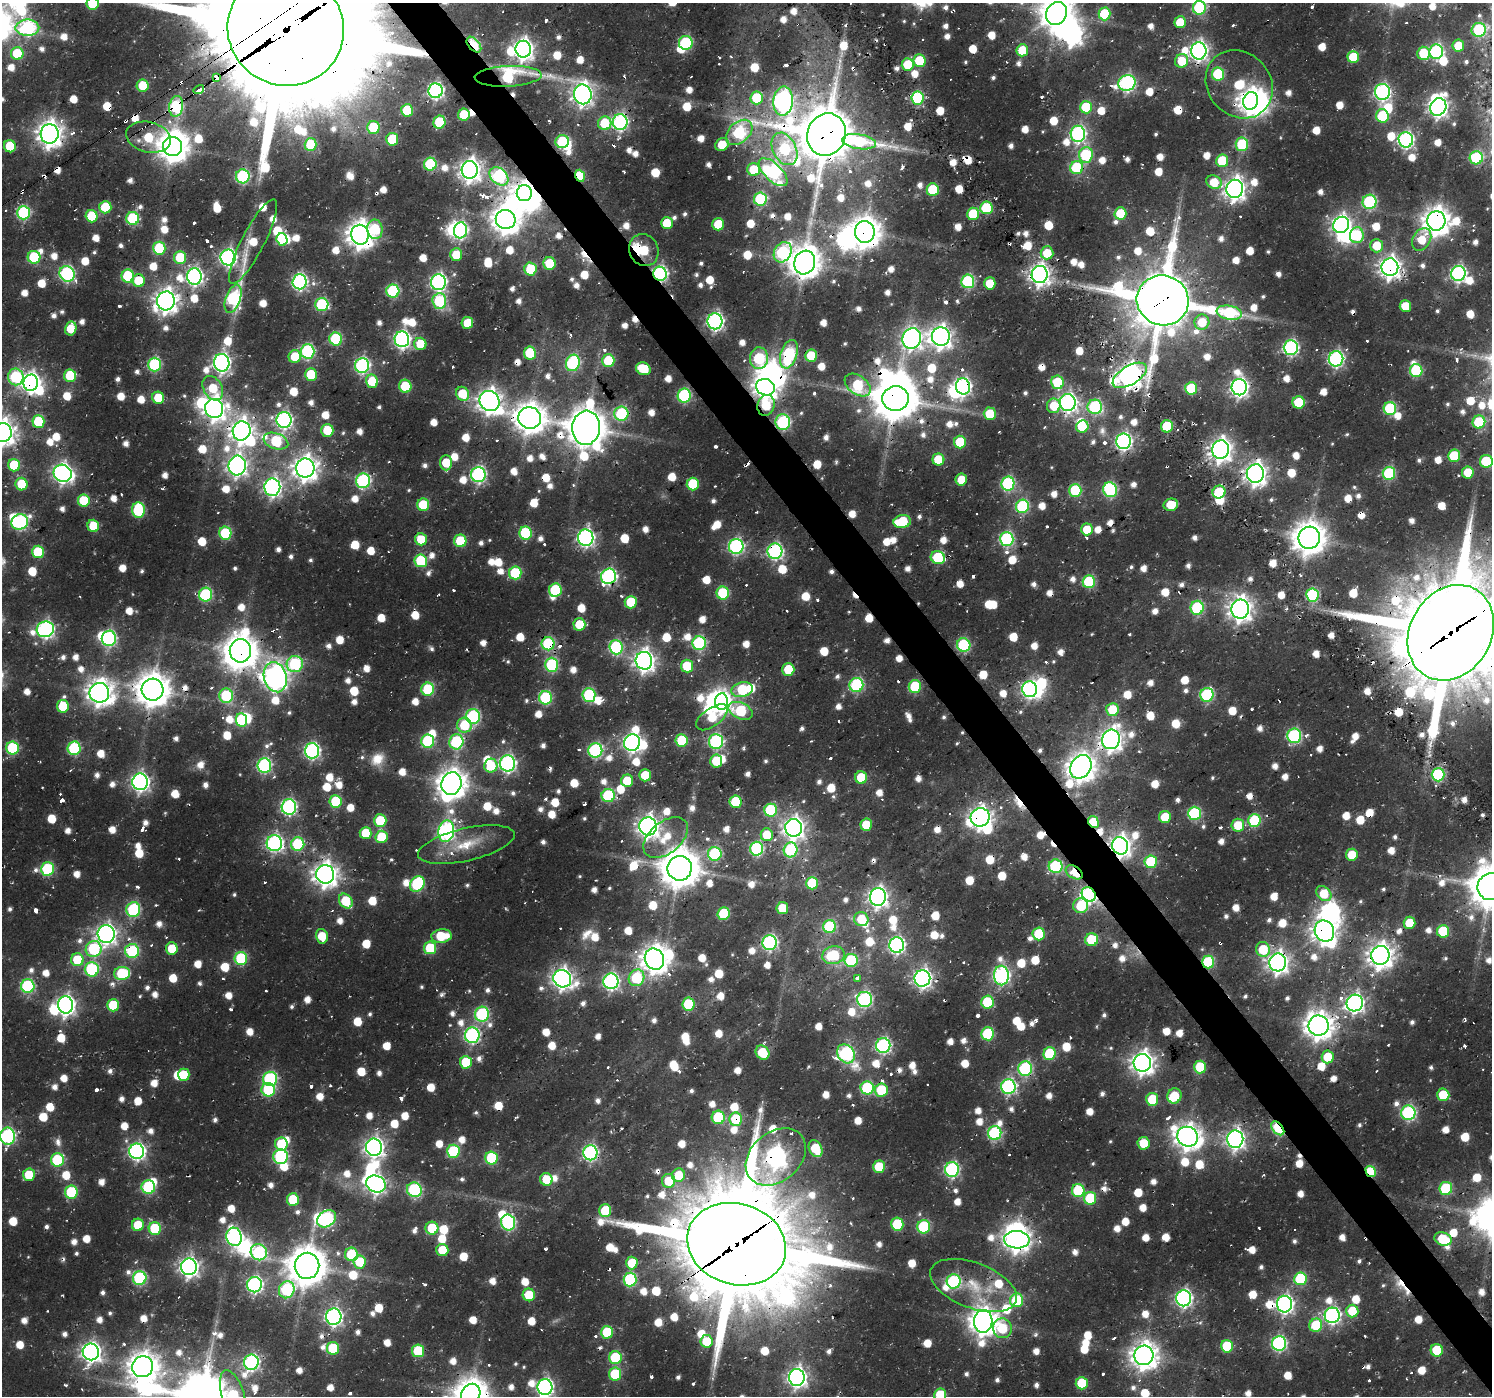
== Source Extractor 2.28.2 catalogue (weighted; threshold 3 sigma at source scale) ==
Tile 6 of 4 x 4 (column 2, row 2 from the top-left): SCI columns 1724-3213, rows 2916-4309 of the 6445 x 6407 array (HDU 1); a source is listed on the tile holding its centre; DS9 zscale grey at full resolution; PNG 1494 x 1398 px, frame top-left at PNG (2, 3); each listed source drawn as its Kron ellipse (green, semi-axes under 4 px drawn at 4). Shown black and unused: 3% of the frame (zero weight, under 2 of 3 exposures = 16% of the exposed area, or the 3 px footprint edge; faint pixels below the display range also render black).
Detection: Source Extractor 2.28.2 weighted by HDU 2 'WHT'; one run over the whole footprint, this tile lists its part. Background 0.0247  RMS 0.0048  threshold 0.0215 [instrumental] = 3 sigma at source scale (4.5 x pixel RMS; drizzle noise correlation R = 1.50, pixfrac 1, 0.0396/0.0396 arcsec/px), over >= 5 px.
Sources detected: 1562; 8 too faint to see at this stretch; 59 inside a brighter object's white glare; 82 cosmic-ray / hot-pixel residue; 1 long thin detection or spike segment (spike, bleed or trail) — neither listed nor drawn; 19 inside a brighter listed object's ellipse — not listed separately; of the other 1393, all 500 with FLUX_AUTO >= 14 (the completeness limit of this list) listed and drawn (893 fainter detections not listed), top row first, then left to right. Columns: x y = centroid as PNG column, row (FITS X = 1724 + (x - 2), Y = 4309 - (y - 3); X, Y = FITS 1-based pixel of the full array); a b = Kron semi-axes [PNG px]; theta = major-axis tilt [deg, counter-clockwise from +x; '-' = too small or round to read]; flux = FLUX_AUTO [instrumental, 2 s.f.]
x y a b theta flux
93 3 6 6 - 31
1199 8 7 6 - 64
1056 13 12 10 59 950
1105 14 6 6 - 34
1180 22 6 6 - 15
27 28 12 8 0 100
286 29 58 56 -20 25000
1479 30 7 7 - 65
686 43 7 7 - 54
474 45 9 5 -50 43
1458 46 6 5 - 16
523 49 8 7 - 310
1022 50 6 6 - 17
1199 51 8 7 - 230
1436 52 7 6 - 95
17 53 6 6 - 22
1424 53 6 6 - 23
1353 57 6 6 - 24
919 61 6 6 - 24
1182 61 7 6 - 16
908 64 6 6 - 22
1218 74 6 6 - 43
508 76 33 10 3 64
216 77 4 3 - 290
1127 83 9 7 23 140
1239 84 36 31 -48 36
143 86 6 6 - 20
199 90 5 3 - 390
435 91 7 7 - 150
1382 92 8 7 - 140
583 94 10 9 - 300
757 98 6 6 - 26
917 98 6 6 - 56
783 101 14 9 87 260
1251 101 9 7 72 420
176 106 10 7 82 93
1086 107 6 6 - 30
1438 107 9 8 - 270
407 110 6 6 - 26
464 115 6 6 - 23
1382 116 7 6 - 33
439 122 6 6 - 34
620 122 8 7 - 130
605 123 7 6 - 22
373 128 6 6 - 30
739 132 15 10 41 68
50 134 9 9 - 530
1078 134 8 7 - 140
827 135 22 19 70 3000
148 137 23 15 -14 25
392 139 6 6 - 24
1406 140 7 7 - 140
562 142 7 6 - 48
859 142 17 7 -8 36
722 144 7 6 - 14
1242 144 7 6 - 40
311 145 6 6 - 24
10 146 6 6 - 18
173 146 10 9 - 870
784 149 17 11 -63 47
1086 155 8 7 - 53
1476 158 6 6 - 61
1222 161 6 6 - 27
430 164 6 6 - 49
1077 168 7 6 - 41
470 170 9 8 - 360
754 170 6 6 - 18
773 172 18 8 -44 120
243 176 7 7 - 79
499 176 11 7 -43 97
580 176 6 5 - 24
1214 182 8 6 -26 15
1235 189 9 8 - 370
933 190 6 6 - 33
524 193 8 7 - 430
760 199 6 6 - 53
1370 202 7 7 - 79
105 207 6 6 - 23
986 208 6 6 - 34
23 213 6 6 - 69
1120 213 6 6 - 21
973 214 6 6 - 28
92 216 6 6 - 29
133 218 6 6 - 53
506 219 10 9 - 740
1436 221 9 9 - 660
667 223 6 6 - 16
718 224 6 6 - 20
1341 225 8 7 - 260
375 229 10 7 -81 22
460 230 8 6 85 96
865 232 11 10 - 890
360 235 10 9 - 640
1357 235 8 7 - 37
282 239 6 5 - 31
1422 239 12 8 60 15
253 242 47 11 63 19
1377 246 6 6 - 15
159 248 6 6 - 40
644 250 16 14 -60 41
783 252 11 8 59 78
1047 253 6 6 - 14
456 255 6 6 - 14
34 257 6 6 - 41
228 257 8 7 - 180
180 258 6 6 - 26
805 262 12 10 71 840
549 263 6 6 - 22
1390 267 9 8 - 350
530 269 6 6 - 26
1458 273 7 7 - 140
67 274 8 7 - 100
660 274 7 6 - 130
1040 274 8 8 - 310
128 276 6 6 - 42
194 276 8 7 - 170
139 281 6 6 - 21
968 281 7 6 - 72
299 282 7 7 - 130
438 282 8 7 - 170
990 283 6 5 - 15
393 291 6 6 - 62
233 299 15 7 70 94
1163 300 26 25 - 3600
166 301 9 9 - 440
439 301 8 7 - 43
322 305 6 6 - 57
1405 306 6 5 - 14
1229 313 13 7 -11 50
715 321 8 7 - 190
1202 322 7 7 - 15
467 323 6 5 - 15
71 329 7 5 77 14
941 336 9 9 - 370
336 339 6 6 - 48
402 339 8 7 - 170
912 339 10 9 - 280
420 344 6 6 - 15
1291 348 7 7 - 130
307 351 7 7 - 83
530 353 6 6 - 32
789 354 15 8 71 76
295 356 6 6 - 15
811 356 6 6 - 21
759 358 11 9 87 46
1336 359 7 7 - 140
608 361 6 6 - 31
222 363 9 7 -88 190
573 363 8 7 - 81
154 365 7 6 - 66
362 365 7 7 - 120
643 369 7 6 - 23
1416 370 6 6 - 50
311 375 6 6 - 24
1130 375 19 9 31 490
70 376 6 6 - 29
16 377 8 7 - 56
372 381 7 6 - 20
1057 382 7 6 - 26
31 383 8 7 - 270
858 385 14 9 -36 38
405 386 6 6 - 29
963 386 8 7 - 150
765 387 9 8 - 420
1239 387 8 7 - 230
213 388 13 9 -60 17
1191 388 6 6 - 31
462 394 7 6 - 18
684 396 7 6 - 69
158 398 6 6 - 16
896 398 13 12 - 1900
490 401 11 9 -48 450
1299 402 6 6 - 24
1068 403 8 8 - 220
766 405 10 8 74 20
1054 406 7 7 - 14
1095 407 7 7 - 74
214 408 9 9 - 390
1390 408 6 6 - 52
621 414 7 7 - 60
990 414 6 6 - 18
530 418 11 10 - 850
284 420 8 7 - 150
38 422 6 6 - 29
783 422 8 7 - 72
1479 422 6 6 - 42
1167 426 6 6 - 27
1082 427 6 6 - 20
586 428 17 14 85 1500
327 430 6 6 - 19
242 431 9 9 - 450
3 432 9 9 - 480
276 441 13 7 -19 44
1124 441 8 7 - 160
960 442 6 6 - 23
1221 450 9 8 - 390
1454 456 6 6 - 27
938 459 6 6 - 19
1486 461 6 6 - 36
446 463 7 6 - 16
14 465 6 6 - 25
237 466 10 8 84 290
305 468 9 9 - 500
1468 472 6 6 - 15
63 473 9 8 - 250
1389 473 6 6 - 51
1255 474 9 8 - 390
478 475 7 7 - 130
961 480 6 5 - 14
363 481 7 7 - 94
1008 483 7 6 - 77
22 484 6 6 - 20
693 484 6 6 - 29
272 487 8 8 - 200
1075 490 6 6 - 46
1110 490 7 7 - 78
1219 492 6 6 - 23
84 501 6 6 - 23
423 505 6 6 - 26
1171 505 7 6 - 17
1022 506 7 6 - 64
138 510 8 6 -88 48
20 522 8 7 - 110
902 522 9 6 9 32
93 526 6 6 - 18
1087 529 6 5 - 15
225 533 6 6 - 40
526 533 6 6 - 39
586 538 8 7 - 180
1309 538 11 10 - 970
421 539 6 6 - 15
1007 539 7 7 - 92
460 541 6 6 - 29
736 546 7 7 - 120
775 551 7 7 - 130
38 552 6 6 - 29
938 558 7 6 - 40
421 561 6 6 - 43
515 573 6 6 - 41
608 576 8 7 - 130
1089 582 6 6 - 50
555 590 7 6 - 39
723 593 6 6 - 39
205 595 7 6 - 60
1312 595 6 6 - 68
631 602 6 6 - 21
1197 608 7 6 - 53
1240 609 9 9 - 450
579 624 6 6 - 19
45 629 9 8 - 170
1451 633 50 40 60 8300
109 638 7 7 - 100
699 643 7 7 - 74
548 644 6 6 - 57
964 645 7 6 - 59
616 647 7 6 - 74
240 651 12 10 90 970
644 661 9 8 - 340
295 664 8 8 - 56
552 665 7 6 - 65
687 666 6 6 - 21
788 669 6 6 - 22
275 677 15 11 -73 490
856 685 7 7 - 80
915 687 6 6 - 36
428 689 6 6 - 42
1030 689 8 7 - 160
153 690 11 11 - 1100
742 690 11 7 13 33
99 693 10 10 - 530
589 695 7 6 - 61
1207 695 7 6 - 73
226 696 7 7 - 44
546 698 7 6 - 63
722 702 8 6 86 220
63 706 6 6 - 21
1112 710 6 6 - 18
741 711 13 8 -24 44
473 716 7 7 - 82
712 717 18 9 36 15
242 720 7 5 -79 45
464 725 7 7 - 22
1294 736 7 7 - 79
1111 739 10 9 - 400
682 740 6 6 - 33
428 741 6 6 - 48
716 741 7 7 - 100
456 742 8 7 - 59
632 743 8 8 - 220
12 748 6 6 - 50
74 748 7 6 - 53
595 750 7 7 - 96
312 751 7 7 - 140
716 761 6 6 - 16
508 763 8 7 - 160
264 765 7 7 - 99
491 766 7 6 - 19
1081 767 12 10 57 670
645 775 6 6 - 17
1438 775 7 6 - 69
861 777 6 6 - 19
627 781 6 6 - 15
140 782 8 7 - 220
451 784 11 10 - 790
608 796 6 6 - 58
336 801 6 6 - 31
736 802 6 6 - 26
289 807 7 7 - 120
771 810 6 6 - 50
1194 813 6 6 - 64
980 817 10 9 - 390
1165 817 6 6 - 18
380 821 6 6 - 28
1254 821 6 6 - 44
1093 822 6 5 - 22
866 825 6 6 - 18
1238 825 6 6 - 14
648 826 9 8 - 370
794 828 9 8 - 360
446 831 11 7 78 170
366 833 6 6 - 20
767 835 6 6 - 15
382 837 6 6 - 21
666 838 26 15 39 14
274 843 8 7 - 150
298 844 7 6 - 43
466 844 49 16 13 19
1120 846 9 8 - 380
757 849 7 6 - 71
791 850 7 7 - 62
715 854 7 7 - 63
1352 855 6 6 - 15
1151 862 6 6 - 34
1056 866 7 7 - 70
680 868 12 12 - 1500
47 869 6 6 - 52
1074 872 9 6 -32 30
325 874 9 9 - 490
812 883 6 6 - 32
417 884 8 6 56 54
1491 887 14 13 - 1700
1324 893 8 6 -45 17
1089 894 8 6 -48 150
878 897 9 8 - 290
346 901 8 6 -56 20
1081 906 7 7 - 26
782 908 6 6 - 16
133 910 7 7 - 70
724 914 6 6 - 31
861 919 7 7 - 17
1409 923 6 6 - 16
830 927 6 6 - 48
1324 931 11 9 -60 490
1443 931 6 6 - 26
106 934 9 8 - 270
1039 934 6 6 - 30
322 936 7 6 - 14
441 936 10 6 5 20
1092 940 6 6 - 29
770 943 7 7 - 120
897 945 8 7 - 160
430 948 6 6 - 25
94 949 8 8 - 53
172 949 6 6 - 15
1263 949 7 7 - 22
132 951 7 7 - 56
833 955 11 9 10 21
1380 955 9 9 - 500
241 958 6 6 - 42
654 959 11 9 -61 680
77 960 6 6 - 22
851 960 7 6 - 49
1208 962 6 6 - 47
1278 962 9 8 - 350
92 969 7 7 - 57
122 973 8 6 10 43
1001 976 10 7 -89 160
636 978 9 7 61 42
858 978 3 3 - 21
922 978 8 8 - 240
562 979 9 8 - 300
611 981 8 7 - 150
28 986 7 6 - 72
864 999 7 7 - 110
987 1002 6 6 - 31
1355 1003 8 8 - 230
688 1004 6 6 - 33
66 1005 8 7 - 250
113 1005 6 6 - 23
482 1014 7 7 - 73
1319 1026 10 10 - 670
988 1034 6 6 - 45
472 1035 7 7 - 130
883 1046 7 7 - 120
762 1053 8 6 -51 19
846 1054 10 8 -52 120
1049 1054 6 6 - 37
1328 1057 6 6 - 16
466 1062 6 6 - 23
1142 1063 9 8 - 420
1200 1067 6 6 - 25
1025 1069 7 7 - 85
184 1075 6 5 - 16
270 1079 7 7 - 81
1008 1086 7 7 - 120
867 1088 7 6 - 51
268 1090 7 6 - 43
881 1090 6 6 - 27
1443 1095 6 6 - 20
1174 1096 7 7 - 16
1152 1099 6 6 - 23
1408 1113 7 7 - 100
718 1117 7 6 - 41
736 1119 7 6 - 32
1278 1128 8 5 -50 72
995 1133 7 6 - 76
7 1136 8 7 - 120
1188 1137 10 9 - 560
1235 1139 8 8 - 260
1144 1143 6 6 - 15
281 1144 6 6 - 22
374 1147 8 8 - 280
816 1149 9 6 -62 22
137 1151 8 7 - 180
453 1151 6 6 - 43
590 1153 7 7 - 120
281 1157 7 7 - 86
776 1157 33 24 40 340
491 1158 6 6 - 42
58 1160 6 6 - 49
879 1167 6 6 - 19
952 1169 7 7 - 110
1371 1171 6 4 -58 29
29 1175 6 6 - 16
678 1175 7 6 - 15
546 1179 6 6 - 14
669 1181 7 6 - 15
376 1184 10 8 -21 260
148 1187 7 6 - 62
1446 1188 6 6 - 39
414 1190 7 7 - 70
1078 1191 6 6 - 34
71 1192 6 6 - 41
1090 1198 6 6 - 30
293 1200 6 6 - 26
605 1211 6 6 - 26
326 1219 10 7 37 91
508 1222 8 7 - 95
897 1224 6 6 - 31
138 1225 6 6 - 17
924 1227 7 6 - 49
155 1228 6 6 - 29
432 1228 6 6 - 22
234 1237 9 7 -80 150
1443 1239 9 6 -19 21
1017 1240 13 8 -3 450
737 1244 50 40 -16 11000
442 1250 6 6 - 16
259 1252 8 7 - 72
351 1254 7 6 - 28
360 1262 6 6 - 18
632 1263 6 6 - 17
307 1266 13 12 - 1400
189 1267 8 8 - 280
140 1278 7 7 - 76
1300 1279 6 6 - 43
630 1280 7 6 - 58
954 1281 7 7 - 74
254 1285 7 7 - 140
973 1285 46 22 -21 26
287 1290 9 7 68 56
529 1295 6 6 - 18
1184 1298 8 7 - 180
1017 1300 7 6 - 31
1284 1304 8 7 - 210
1352 1311 6 6 - 17
1332 1315 8 7 - 150
334 1317 8 7 - 180
983 1321 11 9 86 700
1316 1325 7 6 - 29
1002 1328 10 9 - 21
607 1332 6 6 - 27
707 1341 6 6 - 15
1279 1343 7 7 - 110
1227 1346 6 6 - 31
333 1348 6 6 - 28
1437 1350 6 6 - 29
418 1351 6 6 - 28
91 1352 8 8 - 280
1144 1355 10 9 - 640
615 1358 6 6 - 38
251 1362 7 7 - 130
143 1367 10 10 - 710
615 1374 6 6 - 31
797 1377 8 8 - 260
1082 1383 6 6 - 24
545 1387 8 7 - 170
471 1394 11 9 55 1000
233 1395 26 11 -72 56
940 1395 6 6 - 21
Overlapping masked pixels (flux is a lower limit): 104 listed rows (the first 20) at x y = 286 29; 474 45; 1199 51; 508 76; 216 77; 1127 83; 1239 84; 199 90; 783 101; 1251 101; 176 106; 620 122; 50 134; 827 135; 148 137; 1077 168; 470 170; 499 176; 580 176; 524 193
Isophote crosses this tile's border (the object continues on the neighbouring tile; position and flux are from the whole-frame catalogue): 14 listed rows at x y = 93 3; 1199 8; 1056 13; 286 29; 1479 30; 3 432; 1486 461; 1451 633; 1491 887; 7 1136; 545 1387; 471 1394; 233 1395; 940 1395